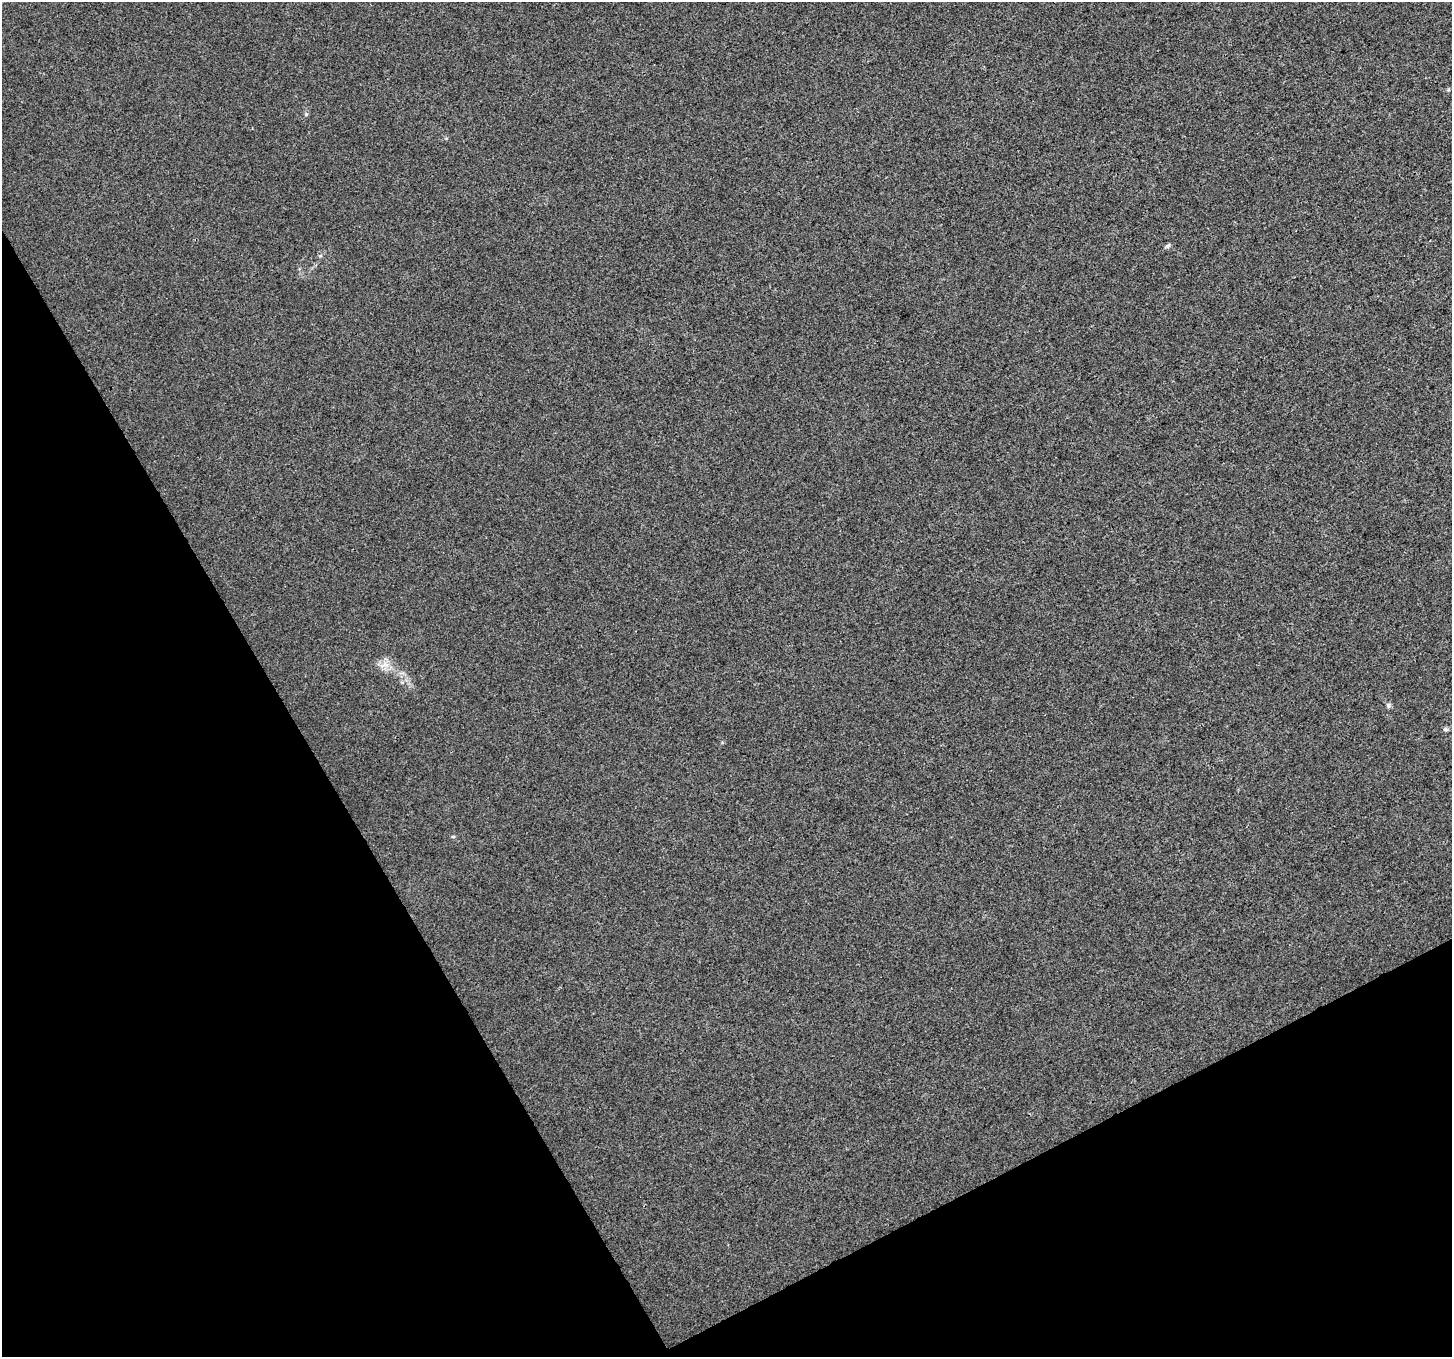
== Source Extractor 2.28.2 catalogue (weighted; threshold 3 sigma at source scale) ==
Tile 14 of 4 x 4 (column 2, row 4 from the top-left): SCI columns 1451-2900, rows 107-1461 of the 5803 x 5692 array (HDU 1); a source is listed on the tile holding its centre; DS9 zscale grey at full resolution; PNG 1454 x 1359 px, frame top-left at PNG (2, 2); no overlay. Shown black and unused: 28% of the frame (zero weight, under 3 of 4 exposures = <1% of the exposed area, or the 3 px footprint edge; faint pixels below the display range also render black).
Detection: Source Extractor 2.28.2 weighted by HDU 2 'WHT'; one run over the whole footprint, this tile lists its part. Background 0.0011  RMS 0.0031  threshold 0.0141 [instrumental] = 3 sigma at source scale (4.5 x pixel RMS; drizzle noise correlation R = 1.50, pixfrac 1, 0.0396/0.0396 arcsec/px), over >= 5 px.
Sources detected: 5; all 5 listed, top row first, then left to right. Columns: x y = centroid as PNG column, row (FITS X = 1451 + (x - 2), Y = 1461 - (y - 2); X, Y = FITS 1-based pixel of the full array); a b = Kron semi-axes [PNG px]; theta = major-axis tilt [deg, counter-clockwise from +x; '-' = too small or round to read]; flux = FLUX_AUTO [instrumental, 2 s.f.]
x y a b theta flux
1168 246 7 5 48 0.65
386 665 8 5 -2 1.2
1388 705 7 6 - 0.69
1446 729 7 5 -3 0.61
453 836 6 4 0 0.36